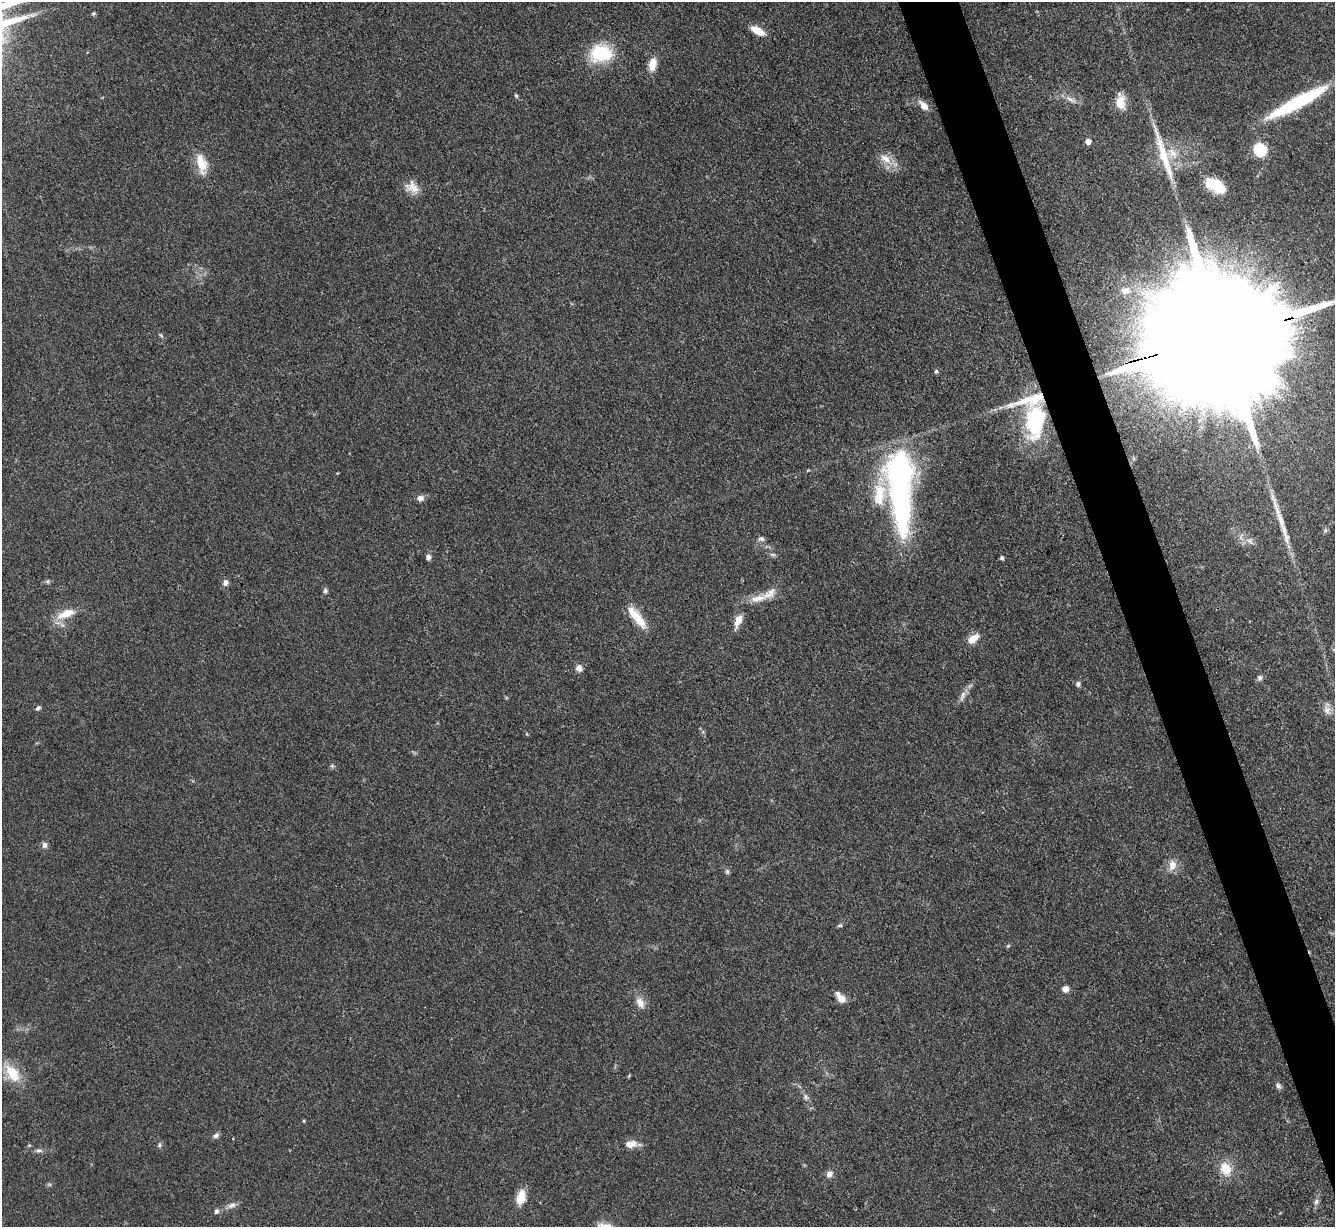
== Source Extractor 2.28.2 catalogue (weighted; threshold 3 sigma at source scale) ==
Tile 6 of 4 x 4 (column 2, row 2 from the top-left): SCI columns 1335-2667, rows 2597-3821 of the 5333 x 5319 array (HDU 1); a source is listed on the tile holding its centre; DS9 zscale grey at full resolution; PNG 1337 x 1229 px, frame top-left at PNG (2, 2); no overlay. Shown black and unused: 4% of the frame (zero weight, under 3 of 4 exposures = <1% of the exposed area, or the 3 px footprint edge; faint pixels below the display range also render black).
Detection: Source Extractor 2.28.2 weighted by HDU 2 'WHT'; one run over the whole footprint, this tile lists its part. Background 0.085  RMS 0.0061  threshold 0.0275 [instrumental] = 3 sigma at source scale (4.5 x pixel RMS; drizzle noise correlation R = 1.50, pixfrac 1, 0.05/0.05 arcsec/px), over >= 5 px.
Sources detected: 72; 2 inside a brighter object's white glare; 2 long thin detections or spike segments (spike, bleed or trail) — not listed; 4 inside a brighter listed object's ellipse — not listed separately; the other 64 listed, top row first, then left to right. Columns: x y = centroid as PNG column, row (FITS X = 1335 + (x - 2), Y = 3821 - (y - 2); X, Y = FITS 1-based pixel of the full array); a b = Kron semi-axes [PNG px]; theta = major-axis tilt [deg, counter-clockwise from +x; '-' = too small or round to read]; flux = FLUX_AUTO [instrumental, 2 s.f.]
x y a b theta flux
93 13 5 5 - 0.95
758 31 13 6 -29 11
601 53 27 20 5 30
652 64 16 8 79 7.6
516 96 6 4 -62 0.88
1070 99 19 6 -29 3.9
1120 102 18 12 -84 8.9
1298 102 69 12 28 54
924 105 15 8 -49 4.9
1088 141 5 5 - 4.5
1260 149 6 6 - 79
1172 153 18 13 -41 11
886 159 23 10 -38 8.5
201 164 29 12 -78 12
1215 185 24 13 -29 19
412 187 19 15 -27 7.9
1125 291 11 9 12 4.9
161 335 8 3 -45 0.86
1224 337 91 25 15 77000
936 371 5 5 - 1
1035 419 42 24 83 55
900 496 91 23 -86 150
420 498 7 6 - 3.6
1325 530 6 6 - 1.3
761 539 8 6 -15 1.9
1250 541 12 7 -40 3.8
773 554 9 4 -9 1.3
428 557 6 6 - 2.3
1002 558 5 5 - 1
225 582 8 6 73 2.6
325 591 6 6 - 1.3
758 598 26 9 10 8.5
66 614 27 10 22 11
637 617 33 10 -52 14
738 621 17 7 70 6.4
973 639 15 9 39 6.9
579 668 8 8 - 3.2
1260 678 8 6 -88 1.8
1078 684 7 6 - 1.6
962 696 19 5 73 3.1
38 708 7 5 43 1.4
1327 710 13 10 -69 4.2
332 766 6 4 44 1
44 845 8 6 -89 2.2
1172 865 14 10 85 6.2
727 871 7 5 -75 1.4
840 925 6 5 - 1
1008 946 6 4 45 0.79
1065 989 7 7 - 3.3
841 999 11 8 -41 5.1
640 1003 16 9 -61 5.4
12 1073 28 15 -54 17
1278 1086 8 6 -51 1.8
806 1097 9 6 -65 2.1
216 1135 9 6 32 2
631 1144 16 9 8 5.9
159 1145 8 5 73 1.2
39 1150 8 6 7 1.9
1226 1168 17 13 -65 12
829 1174 10 8 48 3.1
521 1197 16 10 75 10
1316 1202 9 6 72 1.9
232 1205 13 7 26 3.1
216 1211 7 6 - 1.7
Overlapping masked pixels (flux is a lower limit): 2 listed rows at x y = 1224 337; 900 496
Isophote crosses this tile's border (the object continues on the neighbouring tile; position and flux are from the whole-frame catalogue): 1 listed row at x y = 1224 337